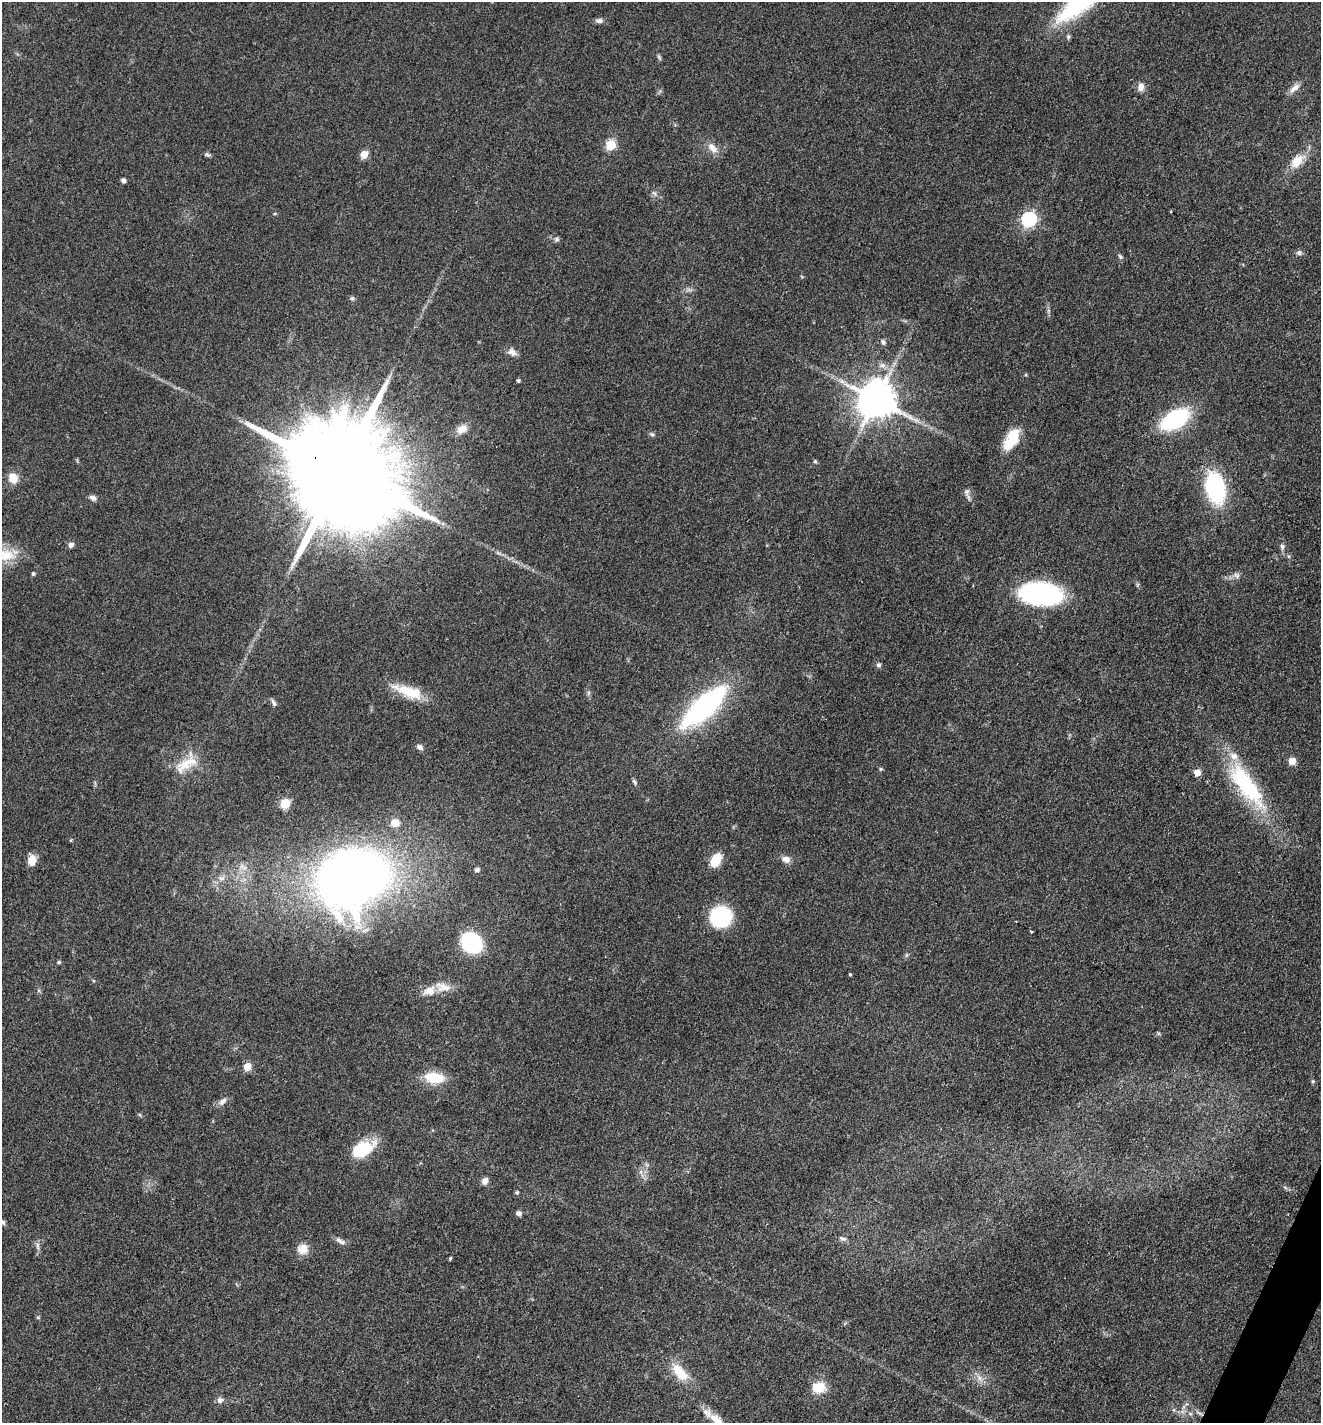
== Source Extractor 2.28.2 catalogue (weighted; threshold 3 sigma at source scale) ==
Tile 6 of 4 x 4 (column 2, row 2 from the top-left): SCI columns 1599-2917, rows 2845-4265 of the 5697 x 5687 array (HDU 1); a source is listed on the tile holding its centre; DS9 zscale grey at full resolution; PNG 1323 x 1425 px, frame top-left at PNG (2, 2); no overlay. Shown black and unused: <1% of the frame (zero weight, under 3 of 4 exposures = <1% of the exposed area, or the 3 px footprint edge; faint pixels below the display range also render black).
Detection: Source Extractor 2.28.2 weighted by HDU 2 'WHT'; one run over the whole footprint, this tile lists its part. Background 0.0853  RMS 0.0057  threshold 0.0257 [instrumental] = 3 sigma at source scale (4.5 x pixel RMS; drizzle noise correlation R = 1.50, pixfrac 1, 0.05/0.05 arcsec/px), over >= 5 px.
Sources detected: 89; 1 cosmic-ray / hot-pixel residue — not listed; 3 inside a brighter listed object's ellipse — not listed separately; the other 85 listed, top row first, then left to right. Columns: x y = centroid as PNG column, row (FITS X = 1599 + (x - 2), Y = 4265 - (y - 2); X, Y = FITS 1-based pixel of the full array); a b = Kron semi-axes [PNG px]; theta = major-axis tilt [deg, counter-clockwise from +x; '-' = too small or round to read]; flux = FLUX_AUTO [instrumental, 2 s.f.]
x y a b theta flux
599 21 9 6 -10 2
1068 37 7 5 77 1.1
659 57 8 4 -55 0.95
1141 87 10 8 -87 3.8
1294 88 16 7 41 3.8
611 145 6 6 - 21
712 148 17 9 -47 5.2
207 154 9 5 -23 1.2
364 154 5 5 - 14
1297 161 21 12 47 10
123 181 4 4 - 2.4
654 193 8 4 -44 1.3
1029 219 6 6 - 120
557 239 7 5 46 1.1
1299 253 7 7 - 1.5
1120 257 8 5 -53 1.1
352 298 6 5 - 1.1
883 342 7 5 -72 1.5
512 352 11 8 -28 3.3
882 365 10 7 -11 2.9
518 381 4 3 - 1.1
876 400 11 11 - 1800
1175 419 21 12 30 71
462 429 15 10 31 5
652 434 7 5 -21 1.1
1012 439 29 15 59 16
815 461 5 5 - 0.81
339 471 42 22 -30 27000
13 478 13 11 -65 6.7
1215 488 27 16 -78 65
967 492 11 7 85 2.4
93 498 10 6 -24 2.2
71 545 7 6 - 2.1
1282 546 8 5 -82 1.6
6 555 29 17 -1 16
33 574 5 4 - 0.86
1236 575 9 7 -44 2.1
1040 594 41 22 -4 82
878 665 6 6 - 1.4
408 691 39 12 -19 18
588 693 7 4 71 0.95
274 703 10 5 -61 1.6
704 706 54 18 42 100
420 747 7 6 - 2.4
1292 761 5 5 - 12
187 763 34 17 33 15
881 769 6 4 21 0.78
1197 773 5 5 - 7.2
634 782 9 4 -57 1.1
1246 785 71 23 -53 55
285 803 9 8 - 9.4
395 823 8 7 - 7.2
71 840 4 4 - 0.61
786 859 12 9 -11 3.4
32 860 11 8 90 6.7
715 860 13 8 60 14
477 870 7 5 25 1.6
221 878 10 7 -11 2.8
352 878 68 55 26 430
721 917 16 15 - 55
1032 931 3 2 - 0.56
471 942 16 13 -42 55
906 955 6 4 88 0.91
59 962 5 4 - 1
850 974 4 3 - 0.67
442 987 23 12 -13 7.5
247 1067 5 5 - 14
434 1078 23 13 -6 16
1313 1081 5 5 - 0.75
222 1101 12 7 42 2.8
363 1149 26 14 28 23
485 1181 8 6 59 3.2
517 1192 5 5 - 0.99
518 1213 6 5 - 2
2 1222 7 6 - 1.4
843 1239 9 6 -16 1.7
339 1240 10 6 -37 2.4
38 1246 14 4 -86 1.9
303 1249 12 12 - 6.7
450 1258 4 3 - 0.75
38 1317 5 4 - 0.77
680 1372 27 12 -50 14
819 1387 15 12 6 11
220 1400 8 7 - 2.3
717 1421 23 10 -49 9.2
Overlapping masked pixels (flux is a lower limit): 1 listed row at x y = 339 471
Isophote crosses this tile's border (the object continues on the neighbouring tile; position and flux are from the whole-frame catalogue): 3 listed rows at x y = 6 555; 2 1222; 717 1421